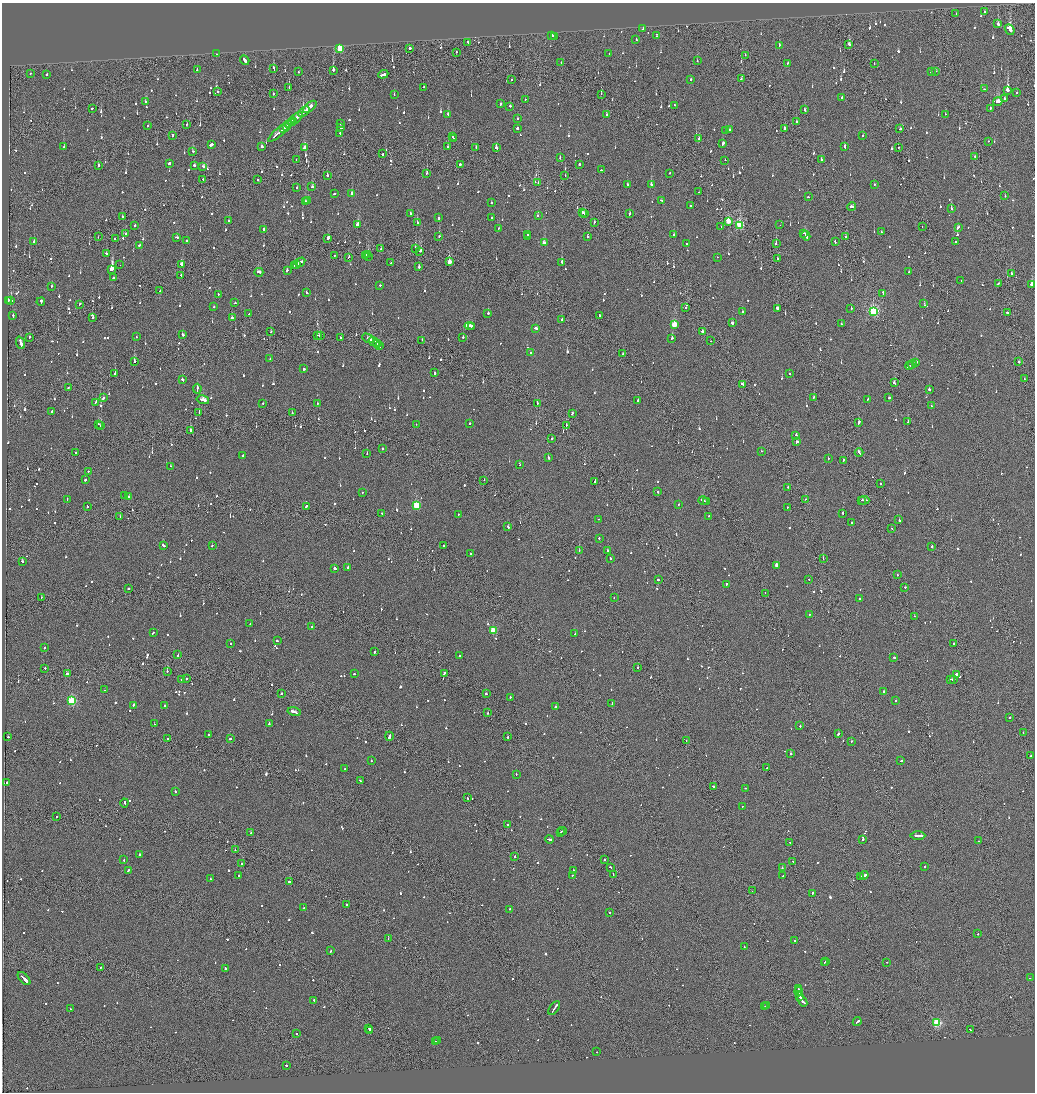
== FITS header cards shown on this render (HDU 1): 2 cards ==
NAXIS1  =                 2065
NAXIS2  =                 2180

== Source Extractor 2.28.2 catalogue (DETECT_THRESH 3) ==
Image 2065 x 2180 px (HDU 1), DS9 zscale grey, zoomed out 1/2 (1 PNG px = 2 x 2 image px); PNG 1037 x 1094 px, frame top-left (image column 1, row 2179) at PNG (2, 3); each listed source drawn as its Kron ellipse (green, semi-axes under 4 px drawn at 4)
Background -0.128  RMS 0.067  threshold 0.201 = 3 sigma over >= 5 px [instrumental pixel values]
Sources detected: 1338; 62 cannot appear on this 1/2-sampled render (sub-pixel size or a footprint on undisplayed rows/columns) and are neither listed nor drawn; of the other 1276, the 500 brightest by FLUX_AUTO listed and drawn (776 fainter detections omitted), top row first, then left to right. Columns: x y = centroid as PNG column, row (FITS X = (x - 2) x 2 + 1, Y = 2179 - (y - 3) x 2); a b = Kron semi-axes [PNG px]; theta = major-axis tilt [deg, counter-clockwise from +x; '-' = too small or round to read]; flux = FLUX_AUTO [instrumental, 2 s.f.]
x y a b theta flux
984 11 2 2 - 99
956 14 2 2 - 120
998 24 2 2 - 570
643 29 2 2 - 160
1010 30 5 2 - 2900
656 35 3 2 - 170
552 36 3 2 - 250
554 36 3 1 - 180
636 39 2 2 - 160
468 42 2 2 - 190
849 44 2 2 - 760
779 45 2 2 - 410
340 48 3 3 - 900
410 48 2 2 - 750
456 52 2 1 - 140
216 54 2 2 - 110
609 54 2 2 - 150
745 55 2 1 - 110
245 60 5 2 - 510
697 61 2 2 - 120
561 63 2 1 - 180
787 63 2 2 - 190
874 64 2 1 - 100
274 68 4 2 - 150
197 70 2 2 - 120
333 70 2 2 - 760
298 71 2 1 - 130
935 71 2 1 - 150
931 72 3 2 - 290
30 73 2 2 - 110
47 74 2 2 - 130
383 74 5 2 - 590
691 79 2 2 - 470
741 79 2 2 - 170
512 80 2 2 - 120
289 87 2 1 - 150
423 87 2 2 - 120
984 89 2 2 - 230
1008 90 3 2 - 6200
217 92 3 2 - 160
1017 93 2 2 - 100
273 94 2 1 - 100
394 94 2 2 - 160
601 94 2 1 - 350
842 97 3 2 - 240
525 99 2 2 - 97
1004 99 2 2 - 100
998 101 4 2 - 790
145 102 2 2 - 140
501 104 2 2 - 220
674 105 2 1 - 400
510 106 2 2 - 550
310 107 8 2 39 540
92 108 3 2 - 120
990 109 3 2 - 290
805 110 3 2 - 160
304 112 6 2 40 500
448 114 2 2 - 300
606 114 3 1 - 140
945 114 2 1 - 140
518 118 2 2 - 97
296 119 9 2 41 1400
292 122 4 2 - 420
796 122 2 2 - 140
341 123 2 1 - 330
187 124 2 1 - 100
289 124 3 2 - 360
148 125 2 2 - 270
286 126 2 1 - 680
284 128 3 2 - 600
341 128 2 2 - 380
517 128 2 2 - 1900
784 128 2 2 - 150
900 128 2 2 - 280
725 130 2 2 - 130
730 130 2 2 - 95
281 131 17 2 40 1300
340 133 2 2 - 490
863 135 2 2 - 140
173 136 3 2 - 130
452 136 2 2 - 140
699 138 2 1 - 150
453 139 2 2 - 240
988 141 2 1 - 110
723 144 4 2 - 980
211 145 3 2 - 740
64 147 2 2 - 440
262 147 2 2 - 360
448 147 2 2 - 170
476 147 2 1 - 300
496 147 2 2 - 610
845 147 3 2 - 210
898 147 2 2 - 110
305 148 4 2 - 560
193 151 2 2 - 170
383 154 2 2 - 210
975 156 2 1 - 170
560 158 2 2 - 92
296 160 2 2 - 120
725 160 2 1 - 130
821 160 2 1 - 180
169 163 2 2 - 180
460 164 2 2 - 1100
579 164 2 2 - 330
98 165 2 1 - 340
194 165 2 2 - 640
203 167 3 2 - 170
602 170 4 2 - 220
427 173 3 2 - 100
669 173 2 2 - 160
327 175 2 2 - 580
565 176 2 2 - 100
203 179 2 2 - 100
258 179 2 2 - 91
538 183 2 1 - 99
627 184 2 2 - 140
874 184 2 2 - 150
651 185 2 2 - 300
297 187 2 2 - 100
312 187 3 2 - 140
698 192 2 1 - 100
334 193 2 2 - 280
351 194 3 2 - 170
1005 196 2 2 - 120
808 197 2 2 - 100
307 200 2 1 - 130
661 200 3 2 - 160
306 202 3 2 - 130
491 203 2 2 - 410
690 205 2 2 - 110
851 207 4 2 - 330
951 209 2 2 - 800
582 212 2 2 - 560
410 213 2 2 - 110
584 214 2 1 - 130
629 214 3 2 - 250
538 216 2 2 - 110
122 217 2 2 - 110
438 218 3 2 - 190
491 218 2 2 - 98
229 221 3 2 - 200
728 221 3 2 - 290
594 222 2 2 - 130
417 223 2 2 - 200
358 224 3 2 - 320
135 225 2 2 - 110
740 225 4 3 - 1300
780 225 2 1 - 190
721 226 2 1 - 94
922 226 2 1 - 110
958 227 3 2 - 260
499 228 2 2 - 110
264 229 2 2 - 570
881 232 2 2 - 92
804 233 2 2 - 210
126 234 2 2 - 370
528 234 3 2 - 240
674 235 2 2 - 590
439 236 2 2 - 130
806 236 5 2 - 360
98 237 2 1 - 130
176 237 3 2 - 210
528 237 2 2 - 160
588 237 2 2 - 380
845 237 2 2 - 240
328 238 3 2 - 260
115 239 2 2 - 190
187 240 2 2 - 100
955 241 2 2 - 190
34 242 2 2 - 290
835 242 3 2 - 190
544 243 3 2 - 210
686 244 2 2 - 170
776 244 2 2 - 630
139 245 2 2 - 150
381 249 2 2 - 140
415 249 2 2 - 750
419 251 4 3 - 220
106 253 2 2 - 120
334 255 2 2 - 140
368 255 2 2 - 220
366 256 2 1 - 220
368 256 2 1 - 210
349 257 3 2 - 230
717 257 2 2 - 150
778 259 2 2 - 110
300 262 5 2 - 290
449 262 3 2 - 260
562 262 3 2 - 410
391 263 2 1 - 92
182 264 3 2 - 250
297 264 3 1 - 260
120 265 2 1 - 260
294 266 2 2 - 180
419 267 2 2 - 180
112 269 3 2 - 6600
287 270 2 2 - 130
259 272 4 2 - 380
909 272 2 2 - 96
1011 273 2 2 - 150
181 275 2 1 - 110
113 278 2 2 - 190
961 280 2 2 - 120
998 284 3 2 - 110
380 285 2 2 - 130
1032 285 2 2 - 2200
51 286 2 2 - 120
160 291 2 2 - 93
307 292 3 2 - 130
883 293 3 2 - 270
218 295 2 2 - 130
8 300 2 2 - 280
11 301 2 2 - 340
41 302 4 2 - 260
235 303 2 2 - 94
924 303 2 2 - 130
79 304 3 2 - 150
214 307 2 2 - 110
686 308 2 2 - 150
777 308 2 2 - 520
851 308 2 2 - 580
873 311 4 3 - 2100
742 312 2 2 - 230
1007 312 2 2 - 390
488 313 2 2 - 400
249 314 3 2 - 160
599 315 2 2 - 110
13 316 3 2 - 220
93 317 2 2 - 720
232 318 2 2 - 130
562 319 2 2 - 95
732 323 2 2 - 520
674 324 3 3 - 520
841 324 2 2 - 1100
469 326 5 2 - 310
471 326 3 2 - 170
536 328 3 2 - 350
270 332 2 2 - 100
702 332 2 2 - 400
183 335 2 2 - 270
318 335 3 1 - 220
320 336 3 2 - 400
30 337 2 1 - 100
136 337 2 2 - 140
463 337 2 2 - 120
341 338 3 2 - 620
368 338 6 2 -28 490
672 338 2 2 - 180
422 340 2 2 - 140
711 341 2 1 - 300
374 342 6 2 -30 430
21 343 6 2 -68 620
377 343 2 2 - 170
380 346 4 2 - 340
530 352 2 2 - 120
623 353 3 1 - 130
270 359 2 2 - 130
1019 361 2 2 - 110
134 362 2 2 - 1200
916 362 4 2 - 320
912 364 4 2 - 400
910 365 5 1 - 380
304 369 2 2 - 300
435 373 2 2 - 400
790 373 2 2 - 160
115 374 2 1 - 220
1024 379 2 1 - 120
183 380 3 2 - 190
894 383 3 2 - 130
742 384 3 2 - 170
68 387 2 2 - 120
197 389 5 2 - 300
929 389 2 2 - 140
103 398 2 2 - 170
813 398 3 2 - 300
889 398 2 2 - 630
868 399 3 2 - 200
203 400 6 2 -15 540
638 400 2 2 - 190
95 402 3 2 - 120
263 403 2 2 - 96
537 403 2 2 - 160
317 404 2 2 - 94
931 406 2 2 - 140
52 411 2 2 - 120
199 413 4 2 - 210
292 413 3 1 - 160
572 413 3 2 - 130
859 422 2 2 - 330
908 422 2 1 - 500
469 423 2 2 - 140
98 424 2 2 - 140
416 424 2 1 - 140
101 425 2 2 - 110
566 425 2 1 - 160
190 430 2 2 - 450
796 435 2 2 - 110
552 439 2 2 - 110
797 442 3 2 - 230
383 448 2 2 - 170
761 451 2 2 - 120
76 452 3 2 - 150
859 452 4 2 - 350
367 453 2 1 - 120
243 455 3 2 - 130
548 457 2 2 - 370
828 458 2 2 - 100
843 460 2 1 - 130
519 464 3 2 - 94
170 466 2 2 - 160
88 471 2 2 - 140
85 480 2 2 - 170
484 480 2 1 - 200
594 481 2 2 - 180
881 484 2 2 - 96
788 487 2 2 - 100
362 492 2 2 - 94
657 492 2 2 - 170
125 496 2 1 - 91
129 496 2 1 - 200
67 499 2 2 - 110
806 499 3 2 - 220
862 500 2 2 - 470
864 500 5 2 - 420
703 501 4 2 - 380
706 501 2 1 - 180
679 504 2 2 - 99
416 505 3 3 - 890
87 506 2 2 - 170
306 506 3 2 - 290
787 507 2 2 - 220
843 513 2 2 - 320
382 514 2 2 - 140
458 514 2 2 - 130
709 516 2 2 - 320
120 517 2 1 - 92
598 519 2 1 - 110
899 520 2 2 - 160
852 523 2 2 - 110
508 526 3 2 - 390
892 529 2 2 - 120
599 538 2 2 - 150
163 545 3 2 - 300
212 546 2 2 - 190
444 546 2 1 - 320
932 547 2 2 - 780
579 551 2 1 - 250
608 551 3 2 - 200
471 553 2 2 - 140
610 558 2 2 - 130
823 559 2 1 - 240
22 561 2 2 - 170
776 565 3 2 - 120
348 567 2 2 - 290
335 568 3 2 - 330
897 575 2 2 - 150
809 579 2 2 - 99
658 580 2 2 - 190
726 584 3 2 - 100
905 587 2 2 - 750
128 589 2 2 - 160
765 593 2 1 - 180
41 597 2 1 - 91
614 598 2 2 - 150
859 599 2 2 - 97
809 614 2 2 - 230
914 616 2 1 - 100
250 624 2 2 - 96
312 627 2 2 - 190
493 631 3 3 - 680
153 633 3 2 - 160
575 634 2 1 - 420
277 641 2 2 - 110
953 643 2 1 - 100
230 644 2 1 - 95
44 648 2 2 - 100
375 652 3 2 - 140
178 655 2 2 - 120
459 656 2 2 - 210
894 658 2 2 - 200
638 667 2 2 - 170
45 668 2 1 - 450
167 671 2 2 - 130
67 673 4 2 - 280
444 673 2 2 - 140
354 674 2 2 - 120
956 674 2 2 - 700
186 679 2 2 - 91
950 679 4 2 - 360
954 679 2 2 - 530
182 680 2 2 - 140
105 690 2 2 - 120
884 692 2 2 - 240
281 693 2 2 - 120
486 694 2 2 - 620
510 697 2 2 - 150
71 701 3 3 - 1400
895 701 2 1 - 340
612 703 3 2 - 160
133 706 3 2 - 290
165 706 2 2 - 120
555 706 3 2 - 130
294 712 7 2 -15 480
488 713 2 1 - 270
1010 717 2 2 - 92
269 723 3 2 - 230
154 724 2 1 - 140
800 726 2 2 - 150
1023 733 2 2 - 94
838 734 2 2 - 260
209 735 2 2 - 160
389 736 4 1 - 1000
8 737 2 2 - 120
508 737 2 2 - 120
168 738 2 2 - 150
230 739 2 2 - 220
686 740 2 1 - 98
851 741 2 2 - 120
791 754 2 1 - 200
1031 756 2 2 - 300
371 761 2 2 - 170
901 761 3 2 - 120
767 768 2 1 - 110
345 769 2 2 - 160
516 774 2 2 - 100
360 781 4 2 - 290
6 783 2 2 - 94
713 786 3 2 - 270
746 788 2 2 - 99
175 792 2 2 - 130
467 798 2 1 - 420
124 803 4 2 - 230
743 806 2 2 - 110
57 817 2 1 - 190
508 824 2 1 - 140
562 831 4 2 - 240
560 832 3 1 - 120
251 833 2 2 - 120
918 836 7 2 0 800
549 839 4 2 - 280
863 839 2 2 - 140
979 841 2 2 - 110
790 842 2 1 - 94
235 850 2 2 - 400
139 854 2 2 - 270
515 856 2 1 - 210
604 859 2 1 - 110
124 860 3 2 - 120
793 862 2 1 - 240
242 864 2 2 - 370
925 866 2 2 - 130
611 868 3 2 - 270
782 868 2 2 - 140
128 870 3 2 - 99
573 870 2 2 - 95
613 874 2 1 - 140
572 875 2 2 - 94
864 875 4 2 - 950
238 876 2 2 - 140
783 876 3 2 - 140
861 877 3 2 - 530
210 879 2 2 - 150
290 882 2 2 - 290
752 891 2 1 - 110
812 893 3 2 - 130
346 905 2 2 - 140
304 908 2 2 - 130
509 909 2 2 - 96
609 912 2 2 - 220
978 933 2 2 - 99
388 939 2 2 - 120
795 941 2 2 - 190
744 947 2 2 - 92
331 951 3 2 - 140
826 961 2 2 - 380
824 962 2 1 - 100
886 962 2 1 - 190
100 967 2 1 - 110
225 968 3 2 - 120
24 978 8 2 -47 570
1030 978 2 2 - 130
798 988 2 2 - 140
799 992 4 2 - 390
800 996 4 2 - 820
314 1000 2 2 - 160
802 1001 6 2 -52 400
766 1005 2 1 - 460
765 1006 2 1 - 240
554 1008 8 2 55 720
70 1009 2 1 - 98
857 1022 4 2 - 270
937 1023 3 3 - 1200
369 1028 2 2 - 120
970 1030 4 2 - 610
370 1031 2 2 - 210
297 1033 2 2 - 100
435 1041 2 2 - 160
438 1041 2 2 - 720
597 1052 2 2 - 100
286 1066 2 2 - 230
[776 fainter detections neither listed nor drawn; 62 sub-pixel or undisplayed-footprint detections neither listed nor drawn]